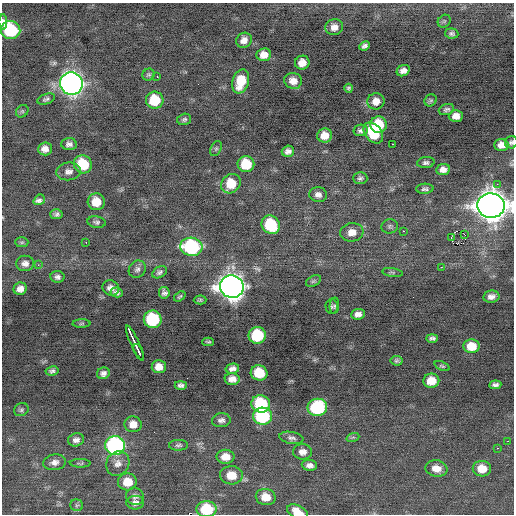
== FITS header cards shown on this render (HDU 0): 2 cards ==
NAXIS1  =                  512 / Axis length
NAXIS2  =                  512 / Axis length

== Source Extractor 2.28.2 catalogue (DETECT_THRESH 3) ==
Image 512 x 512 px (HDU 0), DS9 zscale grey, 1 PNG px = 1 image px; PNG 516 x 516 px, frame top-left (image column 1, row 512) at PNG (2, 3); each listed source drawn as its Kron ellipse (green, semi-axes under 4 px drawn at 4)
Background -0.0987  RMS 0.8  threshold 2.41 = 3 sigma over >= 5 px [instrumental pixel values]
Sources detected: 126; all 126 listed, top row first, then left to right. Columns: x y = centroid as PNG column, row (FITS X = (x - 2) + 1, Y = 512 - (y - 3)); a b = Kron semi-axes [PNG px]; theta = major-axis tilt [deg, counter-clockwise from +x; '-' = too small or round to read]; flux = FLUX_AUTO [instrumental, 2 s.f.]
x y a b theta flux
444 21 7 5 44 92
3 22 8 4 -90 280
334 27 9 8 - 390
11 30 10 9 - 4200
452 33 7 5 -7 120
244 40 8 7 - 370
364 46 6 4 25 160
264 55 7 6 - 480
302 63 7 7 - 500
403 71 7 5 27 280
148 75 6 5 - 97
157 76 3 2 - 460
241 81 12 8 72 1400
293 81 9 8 - 460
71 84 11 11 - 34000
349 88 4 4 - 100
46 99 9 5 20 140
155 100 9 8 - 1800
431 100 6 5 - 93
376 101 8 8 - 450
446 109 8 5 20 140
22 111 7 5 44 100
456 116 7 6 - 360
184 119 7 5 17 120
378 125 8 8 - 1900
361 130 7 5 11 170
373 133 12 8 -50 1900
325 135 7 7 - 620
511 142 6 6 - 140
69 144 7 6 - 210
392 144 2 2 - 230
501 145 7 6 - 400
45 149 7 6 - 350
216 149 8 5 63 110
288 151 6 5 - 240
426 163 9 5 6 150
83 164 9 8 - 2000
246 164 8 8 - 1800
443 169 7 5 7 300
68 171 12 9 7 330
360 178 7 6 - 130
231 184 10 9 - 1300
497 184 3 2 - 82
425 189 9 5 3 150
318 195 9 7 -9 280
39 200 6 4 36 330
96 202 8 8 - 940
491 206 14 12 -7 88000
56 214 6 5 - 160
96 222 9 5 -9 150
271 225 9 8 - 2900
390 226 8 7 - 150
403 231 2 2 - 320
352 232 11 9 8 530
465 235 2 2 - 580
451 237 3 2 - 420
22 242 7 5 0 90
86 242 3 2 - 52
191 247 11 9 -4 7200
25 263 9 7 1 310
38 265 4 4 - 73
441 267 3 2 - 140
137 269 9 8 - 190
159 272 8 5 31 150
392 272 10 3 -9 98
57 277 7 6 - 190
313 281 8 5 27 99
232 287 12 11 - 67000
111 288 8 7 - 290
20 289 6 6 - 330
116 292 6 5 - 180
164 293 6 5 - 160
180 296 6 4 36 90
491 297 8 6 10 290
200 300 6 4 1 81
334 306 8 4 85 98
332 307 7 6 - 85
358 314 7 5 4 250
153 319 9 9 - 4600
81 324 9 4 1 85
257 335 8 8 - 3100
432 338 6 4 1 150
208 342 6 3 0 82
135 343 19 3 -65 2300
471 346 8 7 - 1000
139 352 8 2 -66 1400
397 361 6 4 -9 110
442 366 8 3 -20 80
159 367 7 6 - 480
232 369 7 5 12 230
52 371 6 4 10 150
103 373 6 5 - 210
259 373 8 7 - 1900
232 379 7 6 - 360
431 381 8 7 - 820
181 385 6 4 0 160
495 385 6 4 6 170
261 404 9 8 - 3500
317 407 10 8 8 4900
21 410 7 6 - 110
263 416 9 8 - 4900
221 420 9 7 7 210
133 424 8 8 - 510
353 437 6 4 18 83
291 438 12 6 -10 200
76 440 8 6 14 250
508 441 2 2 - 210
115 445 10 9 - 11000
178 445 9 5 2 140
497 448 2 2 - 260
303 452 9 7 1 330
225 457 9 7 0 660
55 462 11 8 8 310
80 463 10 4 -1 91
118 463 12 11 - 430
309 465 8 5 -6 250
436 468 11 8 -9 590
482 469 9 8 - 870
231 475 11 9 -3 950
127 482 9 8 - 950
135 496 9 8 - 220
266 497 10 8 -11 760
135 503 9 7 1 250
77 505 6 5 - 120
207 509 10 8 0 2500
297 512 11 6 -26 740
At the frame edge (FLAGS 8, measured only in part): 5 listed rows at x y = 3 22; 511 142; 491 206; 207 509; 297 512